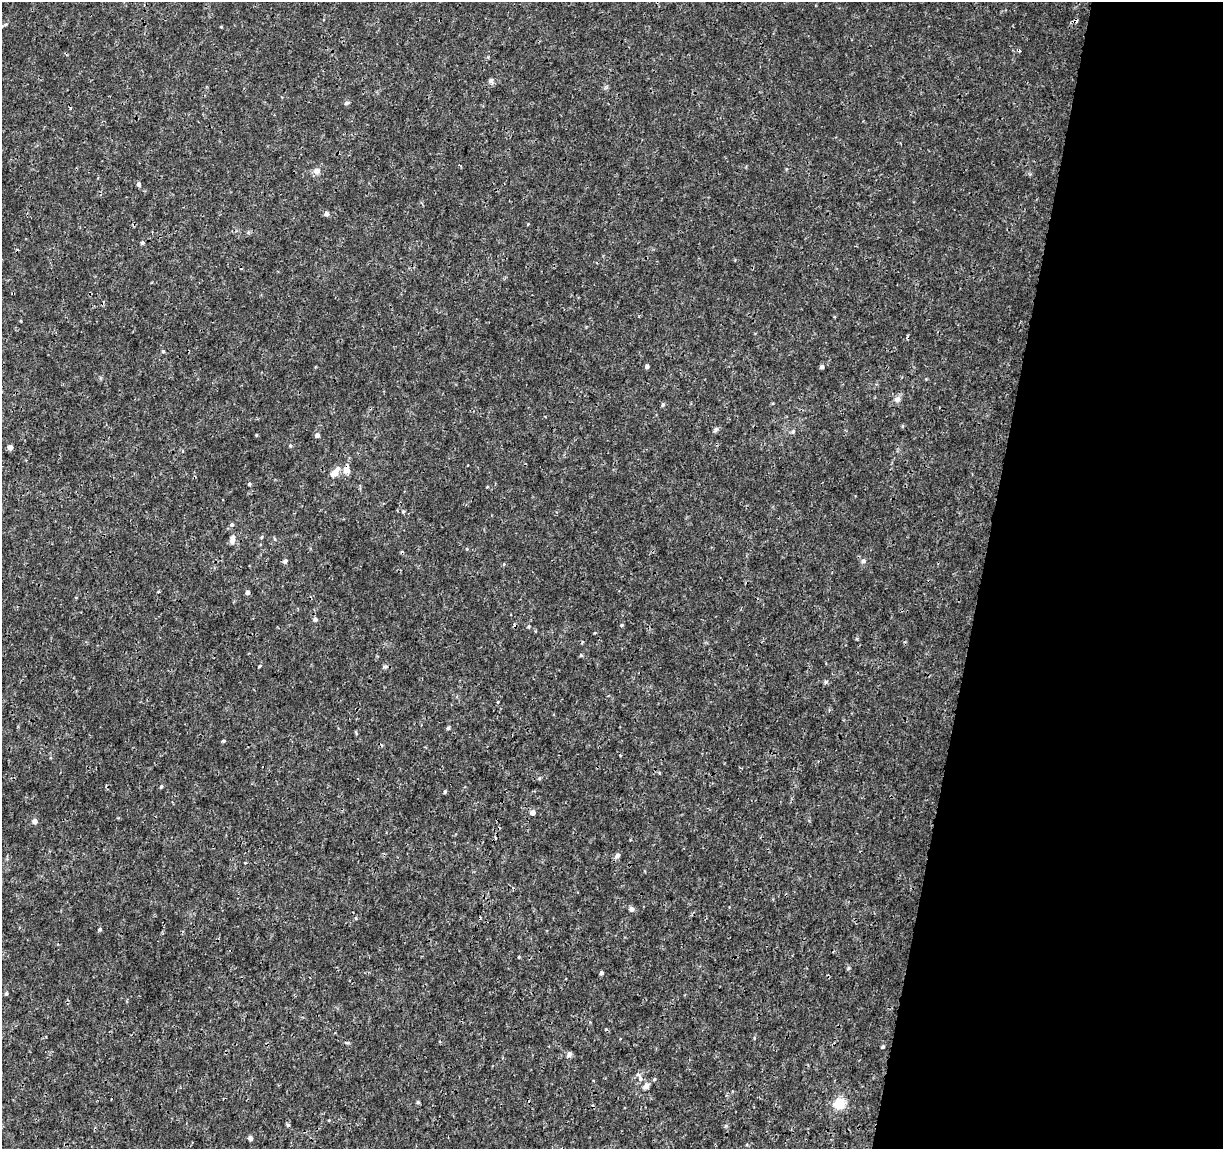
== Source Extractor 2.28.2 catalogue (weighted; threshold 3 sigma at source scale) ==
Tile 8 of 4 x 4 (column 4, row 2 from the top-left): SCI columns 3663-4883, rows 2518-3664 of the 4892 x 5096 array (HDU 1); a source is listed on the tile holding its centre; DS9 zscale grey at full resolution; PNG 1225 x 1151 px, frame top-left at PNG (2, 2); no overlay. Shown black and unused: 20% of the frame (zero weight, under 3 of 4 exposures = <1% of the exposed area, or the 3 px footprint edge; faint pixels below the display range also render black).
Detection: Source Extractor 2.28.2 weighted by HDU 2 'WHT'; one run over the whole footprint, this tile lists its part. Background 0.00125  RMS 9.5e-04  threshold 0.00428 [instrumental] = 3 sigma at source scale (4.5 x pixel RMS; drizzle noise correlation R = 1.50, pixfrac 1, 0.0396/0.0396 arcsec/px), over >= 5 px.
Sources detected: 61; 4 cosmic-ray / hot-pixel residue — not listed; the other 57 listed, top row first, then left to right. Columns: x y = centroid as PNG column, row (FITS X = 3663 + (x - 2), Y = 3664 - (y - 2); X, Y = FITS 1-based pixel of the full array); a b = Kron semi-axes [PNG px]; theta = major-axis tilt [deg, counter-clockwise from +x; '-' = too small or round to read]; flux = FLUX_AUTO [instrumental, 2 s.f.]
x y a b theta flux
221 27 3 3 - 0.086
491 81 8 7 - 0.26
347 103 7 4 20 0.15
317 171 10 9 - 0.44
139 184 5 4 - 0.27
326 214 5 5 - 0.39
142 242 6 4 63 0.15
163 351 4 4 - 0.098
647 366 4 4 - 0.27
822 367 5 4 - 0.26
897 399 9 7 25 0.43
663 404 5 4 - 0.16
716 429 7 6 - 0.2
793 431 6 5 - 0.15
256 435 4 3 - 0.083
317 435 5 5 - 0.33
290 445 5 4 - 0.1
10 447 4 4 - 0.59
347 470 10 6 88 0.95
335 473 9 6 56 1.2
249 484 5 4 - 0.12
403 511 5 4 - 0.12
232 524 5 5 - 0.18
261 537 5 3 - 0.1
232 540 10 6 80 0.52
285 561 6 5 - 0.2
863 561 6 6 - 0.2
158 592 3 3 - 0.11
248 592 5 4 - 0.29
315 619 5 5 - 0.27
621 625 4 4 - 0.098
581 655 5 4 - 0.1
260 666 5 3 - 0.095
385 667 7 5 20 0.19
825 682 6 4 71 0.14
448 728 5 5 - 0.13
224 741 4 3 - 0.1
161 787 5 4 - 0.14
445 792 4 4 - 0.14
532 813 5 5 - 0.47
35 821 5 5 - 0.49
617 856 8 6 34 0.29
631 909 5 5 - 0.45
356 918 5 3 - 0.095
100 929 5 4 - 0.15
848 968 6 5 - 0.12
601 973 4 4 - 0.24
6 993 5 4 - 0.13
883 1047 4 3 - 0.13
569 1054 8 6 53 0.26
640 1079 7 5 -72 0.25
654 1079 5 4 - 0.12
646 1086 6 5 - 0.55
418 1102 5 4 - 0.13
839 1103 15 14 - 1.6
288 1125 5 5 - 0.13
250 1138 6 5 - 0.22
Overlapping masked pixels (flux is a lower limit): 1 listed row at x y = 347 470